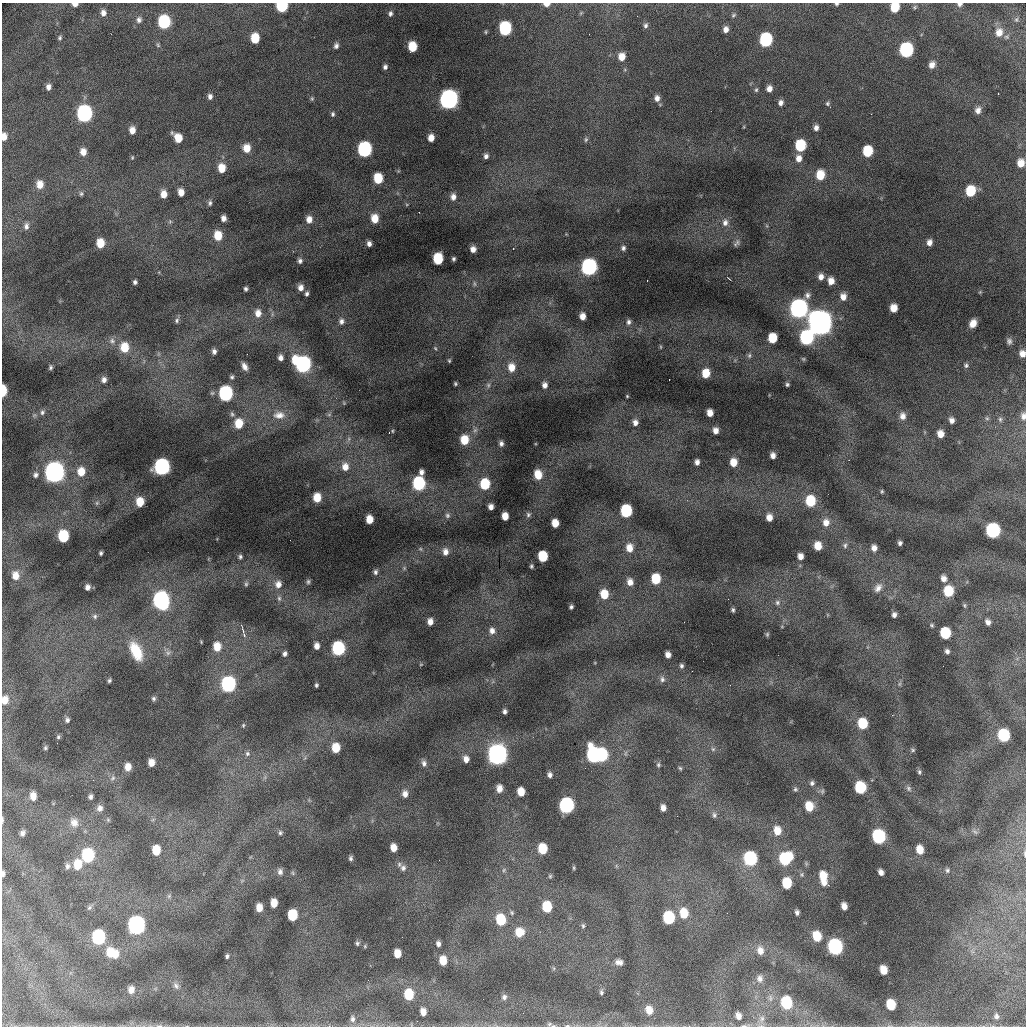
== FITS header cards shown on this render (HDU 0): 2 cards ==
NAXIS1  =                 1024 /fastest changing axis
NAXIS2  =                 1024 /next to fastest changing axis

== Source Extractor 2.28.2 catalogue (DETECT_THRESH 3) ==
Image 1024 x 1024 px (HDU 0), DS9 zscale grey, 1 PNG px = 1 image px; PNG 1028 x 1028 px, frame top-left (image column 1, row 1024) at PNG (2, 3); no overlay
Background 19800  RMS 100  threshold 299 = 3 sigma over >= 5 px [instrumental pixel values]
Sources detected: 355; all 355 listed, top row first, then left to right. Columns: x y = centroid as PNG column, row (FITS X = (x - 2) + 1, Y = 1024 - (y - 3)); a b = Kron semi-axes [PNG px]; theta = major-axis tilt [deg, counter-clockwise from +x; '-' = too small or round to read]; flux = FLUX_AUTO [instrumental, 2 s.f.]
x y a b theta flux
75 4 5 3 - 3.7e+04
546 4 6 4 0 4.0e+04
836 4 5 3 - 9.7e+03
960 4 6 4 17 1.7e+04
282 6 7 6 - 5.8e+05
895 7 7 6 - 1.8e+05
915 7 6 5 - 1.0e+04
103 13 7 6 - 3.4e+04
390 13 6 5 - 1.8e+04
733 15 7 5 41 1.1e+04
1016 19 7 5 53 1.2e+04
139 20 8 7 - 2.5e+04
164 22 9 7 -87 6.6e+05
646 25 7 5 71 1.9e+04
505 29 8 7 - 8.8e+05
726 29 6 5 - 3.6e+04
486 32 6 3 83 7.6e+03
999 32 11 9 80 7.1e+04
60 38 5 5 - 1.1e+04
255 38 8 6 -88 1.8e+05
766 40 8 7 - 9.3e+05
158 45 6 5 - 1.0e+04
336 46 7 5 77 2.3e+04
412 47 7 6 - 1.9e+05
906 50 9 7 80 1.2e+06
622 57 8 7 - 7.5e+04
932 65 7 6 - 4.6e+04
385 67 4 4 - 1.8e+04
48 87 6 5 - 2.9e+04
769 89 7 6 - 4.1e+04
756 90 6 5 - 1.1e+04
210 96 6 5 - 2.5e+04
657 98 8 7 - 3.9e+04
312 99 6 5 - 9.4e+03
449 99 10 9 - 2.8e+06
781 103 6 6 - 2.8e+04
827 104 6 6 - 1.3e+04
978 110 9 7 73 3.7e+04
84 113 10 8 -86 1.9e+06
333 114 6 5 - 1.4e+04
816 128 6 5 - 3.0e+04
132 130 6 5 - 4.9e+04
4 137 8 5 86 4.9e+04
178 138 9 6 -52 1.1e+05
431 138 6 5 - 6.1e+04
586 140 7 5 88 1.3e+04
800 146 8 7 - 4.3e+05
247 148 8 7 - 9.5e+04
365 149 9 7 -90 1.4e+06
868 151 8 7 - 3.1e+05
83 152 7 6 - 5.9e+04
486 156 6 6 - 2.5e+04
132 157 4 3 - 6.9e+03
799 158 8 6 88 5.0e+04
1021 163 7 6 - 7.8e+04
222 168 8 7 - 1.1e+05
820 175 8 7 - 1.6e+05
378 178 7 6 - 2.2e+05
40 184 8 7 - 7.3e+04
970 191 8 7 - 2.6e+05
181 192 7 5 -83 5.8e+04
81 194 7 5 90 1.2e+04
164 194 7 6 - 7.2e+04
453 197 8 6 90 4.1e+04
210 203 7 5 79 1.7e+04
223 218 6 5 - 3.6e+04
309 219 8 7 - 5.5e+04
375 219 7 6 - 1.1e+05
170 221 7 5 89 1.3e+04
725 222 10 8 82 4.0e+04
26 226 9 6 86 2.8e+04
218 236 8 7 - 1.4e+05
929 242 7 6 - 4.0e+04
100 243 7 6 - 1.3e+05
736 243 11 6 53 1.9e+04
369 244 5 4 - 2.6e+04
623 248 6 6 - 1.9e+04
473 249 5 5 - 4.3e+04
438 259 8 6 -89 3.5e+05
454 259 4 3 - 1.2e+04
300 261 6 5 - 2.1e+04
589 267 9 8 - 2.0e+06
821 277 7 6 - 4.2e+04
729 279 4 2 - 5.2e+03
647 281 2 2 - 3.8e+03
831 281 6 6 - 6.3e+04
135 282 4 4 - 1.6e+04
474 284 8 4 -81 1.2e+04
301 287 7 6 - 4.2e+04
246 289 4 4 - 1.5e+04
980 292 4 4 - 7.2e+03
307 294 5 4 - 1.7e+04
807 295 9 8 - 2.9e+04
843 297 8 7 - 5.3e+04
799 308 10 9 - 2.7e+06
894 308 6 6 - 8.8e+04
258 313 10 8 88 6.0e+04
582 316 6 5 - 5.6e+04
177 320 8 6 69 1.8e+04
341 321 8 7 - 3.0e+04
629 322 7 6 - 2.1e+04
820 322 15 12 -74 6.3e+06
973 323 7 6 - 6.5e+04
772 338 7 6 - 2.1e+05
806 338 9 7 87 1.1e+06
112 341 10 8 -52 3.5e+04
1009 341 9 7 -83 2.5e+04
124 347 10 8 -86 1.5e+05
661 347 6 3 -89 7.1e+03
435 348 5 3 - 7.0e+03
214 351 6 5 - 2.5e+04
1022 354 8 7 - 5.3e+04
749 355 7 5 88 1.5e+04
280 358 5 4 - 3.2e+04
803 359 6 5 - 8.7e+03
449 361 5 4 - 8.2e+03
303 364 11 9 -40 1.8e+06
966 365 6 6 - 1.6e+04
244 366 8 5 -63 3.6e+04
51 367 5 4 - 1.3e+04
511 367 9 7 -86 8.3e+04
706 373 7 6 - 1.3e+05
232 377 6 5 - 1.3e+04
104 380 7 6 - 3.0e+04
455 384 3 3 - 8.6e+03
787 384 4 4 - 1.2e+04
488 385 7 5 -79 1.6e+04
545 385 6 5 - 3.5e+04
3 391 8 4 87 2.3e+05
226 393 9 7 -88 1.4e+06
627 396 4 3 - 6.3e+03
344 403 5 4 - 6.4e+03
42 412 8 6 72 1.8e+04
710 413 6 5 - 6.1e+04
232 414 8 5 -79 1.5e+04
279 415 17 11 1 7.5e+04
329 415 7 4 1 9.7e+03
903 416 9 7 -89 4.6e+04
1023 416 8 6 -85 2.9e+04
987 418 6 4 -1 9.3e+03
1000 419 7 5 90 1.2e+04
952 420 6 5 - 3.3e+04
635 422 7 6 - 3.7e+04
239 424 9 7 88 1.5e+05
716 430 6 5 - 4.2e+04
389 433 3 2 - 6.9e+03
940 434 6 6 - 7.0e+04
349 439 7 4 -72 1.2e+04
464 440 8 6 90 1.6e+05
501 443 6 5 - 2.2e+04
773 455 5 5 - 3.6e+04
697 462 5 4 - 3.0e+04
733 462 7 6 - 1.0e+05
162 467 9 8 - 1.9e+06
345 467 10 8 -84 6.5e+04
54 472 11 10 - 3.5e+06
81 472 9 8 - 1.0e+05
421 472 6 4 -89 2.7e+04
36 475 7 6 - 2.3e+04
538 475 9 7 -75 1.2e+05
419 483 8 7 - 9.1e+05
485 484 8 6 -89 3.1e+05
882 491 5 4 - 9.0e+03
317 497 7 6 - 1.3e+05
810 501 8 7 - 2.9e+05
140 502 7 6 - 1.2e+05
97 503 6 5 - 1.3e+04
491 507 5 5 - 3.5e+04
626 511 8 7 - 6.9e+05
447 515 7 7 - 1.9e+04
528 515 7 6 - 1.6e+04
505 516 6 5 - 7.9e+04
769 517 7 6 - 5.6e+04
369 519 7 5 -88 1.0e+05
555 523 6 5 - 9.9e+04
826 523 9 8 - 5.7e+04
993 531 8 8 - 1.3e+06
63 536 8 7 - 4.5e+05
900 543 4 4 - 1.7e+04
845 545 7 6 - 1.8e+04
818 546 7 6 - 1.0e+05
629 548 10 8 -88 8.0e+04
874 548 6 5 - 3.9e+04
420 549 5 5 - 1.0e+04
445 552 9 7 -89 4.3e+04
101 553 4 3 - 1.2e+04
543 556 7 6 - 3.1e+05
800 556 5 5 - 4.7e+04
240 557 6 5 - 1.5e+04
531 566 4 3 - 1.1e+04
404 568 5 5 - 8.7e+03
375 572 6 5 - 1.8e+04
15 576 9 7 -81 7.0e+04
944 578 7 6 - 4.0e+04
656 579 7 6 - 2.5e+05
308 582 6 5 - 1.3e+04
630 582 8 6 -76 5.1e+04
246 584 8 5 80 1.5e+04
278 584 9 9 - 5.2e+04
87 587 5 4 - 2.9e+04
878 588 13 8 53 4.3e+04
948 591 8 7 - 2.5e+05
604 594 8 6 -81 1.5e+05
279 598 7 6 - 1.6e+04
728 599 2 2 - 4.6e+03
161 600 10 8 -79 2.2e+06
777 602 8 7 - 2.4e+04
964 605 6 4 -73 1.1e+04
571 607 4 3 - 1.3e+04
733 610 4 3 - 1.2e+04
894 615 5 4 - 2.5e+04
95 616 7 6 - 1.6e+04
430 622 6 5 - 4.4e+04
988 622 6 5 - 3.0e+04
932 625 6 5 - 1.1e+04
243 630 13 3 -70 2.0e+04
492 631 10 8 -78 4.6e+04
945 633 8 7 - 3.9e+05
767 634 6 5 - 1.1e+04
317 646 6 5 - 4.3e+04
217 647 9 7 -90 1.0e+05
338 648 8 7 - 1.0e+06
136 651 21 11 -64 1.8e+05
947 651 6 5 - 2.2e+04
168 653 7 6 - 1.8e+04
285 654 5 5 - 2.2e+04
668 655 6 5 - 4.1e+04
421 664 5 3 - 5.2e+03
681 666 6 5 - 1.5e+04
662 679 9 7 -84 2.3e+04
109 681 4 3 - 1.1e+04
228 684 9 8 - 1.5e+06
899 684 7 4 89 1.1e+04
316 685 4 3 - 1.2e+04
730 685 3 2 - 9.5e+03
154 698 5 5 - 1.4e+04
5 700 9 7 80 7.3e+04
505 711 5 4 - 1.8e+04
67 720 5 4 - 1.6e+04
862 724 8 7 - 2.6e+05
243 725 5 4 - 7.7e+03
1004 735 8 7 - 5.6e+05
58 737 6 4 77 1.1e+04
45 748 5 4 - 1.1e+04
336 748 7 6 - 1.5e+05
713 749 6 6 - 1.5e+04
913 750 7 5 -16 1.2e+04
247 754 7 7 - 1.8e+04
497 754 11 10 - 3.4e+06
593 755 10 7 -77 1.5e+06
602 755 8 7 - 6.9e+05
466 759 7 5 -75 4.6e+04
151 763 6 5 - 6.0e+04
424 763 8 6 -79 2.4e+04
658 765 6 5 - 1.2e+04
128 767 6 5 - 5.9e+04
680 768 5 5 - 9.6e+03
919 772 6 5 - 1.4e+04
550 775 5 4 - 2.3e+04
113 778 8 5 37 1.6e+04
812 783 7 6 - 1.8e+04
499 788 7 5 -89 5.2e+04
860 788 8 7 - 4.2e+05
908 788 8 6 -49 1.9e+04
795 789 6 5 - 1.3e+04
822 791 8 6 70 1.3e+04
521 792 7 6 - 1.0e+05
405 794 8 6 -88 3.9e+04
33 796 8 6 -82 5.7e+04
90 797 4 4 - 1.9e+04
567 805 9 8 - 1.6e+06
809 806 9 7 -79 1.4e+05
100 808 8 7 - 3.0e+04
663 808 6 5 - 4.2e+04
714 815 8 6 -85 1.9e+04
2 820 7 3 -90 9.2e+03
108 820 6 4 -46 9.2e+03
74 823 12 10 -70 5.8e+04
777 831 10 8 -80 9.8e+04
975 832 8 4 -36 1.4e+04
22 833 5 4 - 2.1e+04
280 833 6 6 - 1.4e+04
879 836 9 7 -74 1.0e+06
393 848 6 5 - 7.1e+04
543 849 8 6 -82 2.2e+05
156 850 8 6 -88 1.5e+05
920 850 8 6 -77 9.4e+04
1025 854 7 3 -85 8.5e+03
88 855 9 7 88 8.6e+05
351 858 5 4 - 1.4e+04
750 858 9 7 -77 1.1e+06
785 859 10 9 - 5.3e+05
78 865 10 8 80 1.5e+05
67 866 9 7 82 2.5e+04
403 868 9 8 - 2.9e+04
574 868 6 3 83 7.8e+03
504 870 7 5 48 1.3e+04
947 870 7 6 - 1.7e+04
280 872 8 7 - 2.8e+04
881 872 6 4 -63 3.1e+04
3 874 5 3 - 1.7e+04
802 874 7 7 - 1.6e+04
550 876 5 5 - 9.3e+03
823 876 10 8 -81 1.2e+05
824 882 7 6 - 4.6e+04
787 883 8 7 - 2.5e+05
169 896 7 5 47 1.3e+04
274 903 7 5 90 8.2e+04
844 906 6 5 - 4.8e+04
89 907 8 5 48 1.4e+04
547 907 8 6 -82 2.8e+05
259 908 7 5 88 6.8e+04
797 912 5 4 - 2.0e+04
512 913 6 5 - 1.0e+04
684 913 10 8 -79 1.4e+05
727 913 2 2 - 1.2e+04
293 915 8 6 89 2.9e+05
669 918 8 7 - 5.8e+05
501 920 8 6 -80 2.9e+05
136 925 10 9 - 2.7e+06
583 926 6 5 - 1.1e+04
519 932 9 8 - 1.1e+05
817 936 8 7 - 1.7e+05
99 937 9 7 89 1.0e+06
357 943 6 5 - 1.5e+04
438 944 5 4 - 2.3e+04
365 946 5 4 - 8.9e+03
835 947 9 8 - 1.5e+06
760 950 11 8 -78 5.6e+04
110 953 12 9 86 1.1e+05
397 954 7 6 - 9.0e+04
115 955 10 6 74 6.5e+04
227 956 4 3 - 1.3e+04
443 961 8 6 -85 1.1e+05
619 962 7 5 -7 3.2e+04
554 968 5 5 - 9.1e+03
883 970 7 6 - 9.2e+04
760 978 11 9 -88 3.7e+04
176 986 10 7 -53 2.7e+04
131 990 8 7 - 5.0e+04
601 992 6 5 - 1.4e+04
409 994 9 7 -86 2.2e+05
504 997 7 7 - 2.3e+04
786 1003 9 7 -74 4.2e+05
891 1005 8 6 -71 2.1e+05
649 1010 10 8 -69 7.9e+04
423 1012 7 5 -81 4.9e+04
738 1016 8 6 -73 4.4e+04
996 1016 8 7 - 2.3e+04
352 1019 9 6 -90 2.5e+04
762 1019 10 6 73 3.2e+04
159 1026 10 4 0 1.8e+04
553 1026 8 4 -4 1.6e+04
567 1026 5 2 - 1.5e+04
744 1026 8 3 -3 1.3e+04
At the frame edge (FLAGS 8, measured only in part): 18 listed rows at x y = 75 4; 546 4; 836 4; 960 4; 282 6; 895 7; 4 137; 1022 354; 3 391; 1023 416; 5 700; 2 820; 1025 854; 3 874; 159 1026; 553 1026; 567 1026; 744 1026

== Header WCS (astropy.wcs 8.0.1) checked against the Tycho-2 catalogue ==
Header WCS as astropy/WCSLIB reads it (CRVAL/CRPIX/CD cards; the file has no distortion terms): RA---TAN/DEC--TAN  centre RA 01:05:23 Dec +20:13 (16.34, +20.22 deg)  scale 1.7 arcsec/px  FOV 29.1' x 29.1'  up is +92 deg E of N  parity flipped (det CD > 0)
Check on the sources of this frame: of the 60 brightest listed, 9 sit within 2.6 arcsec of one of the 10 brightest Tycho-2 stars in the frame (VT <= 12.50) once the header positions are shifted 0.83 arcsec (0.61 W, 0.57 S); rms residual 0.98 arcsec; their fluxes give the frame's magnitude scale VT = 27.94 - 2.5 log10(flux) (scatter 0.16 mag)
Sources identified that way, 9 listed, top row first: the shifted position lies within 2.6 arcsec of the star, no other Tycho-2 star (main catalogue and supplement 1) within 5.2 arcsec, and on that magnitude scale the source's flux lands within +1.5 / -3 mag of the star's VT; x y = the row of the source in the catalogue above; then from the Tycho-2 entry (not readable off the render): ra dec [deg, ICRS J2000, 3 dp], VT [Tycho-2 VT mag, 2 dp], TYC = Tycho-2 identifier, HIP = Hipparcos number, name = IAU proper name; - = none
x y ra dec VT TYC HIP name
449 99 16.554 +20.246 11.89 1202-44-1 - -
589 267 16.468 +20.182 12.30 1202-2086-1 - -
799 308 16.444 +20.083 11.86 1202-190-1 - -
820 322 16.436 +20.073 10.31 1202-296-1 - -
54 472 16.372 +20.438 11.27 1202-51-1 - -
228 684 16.262 +20.359 12.16 1202-337-1 - -
497 754 16.223 +20.232 11.45 1202-560-1 - -
593 755 16.221 +20.187 12.50 1202-232-1 - -
136 925 16.142 +20.405 12.07 1202-262-1 - -